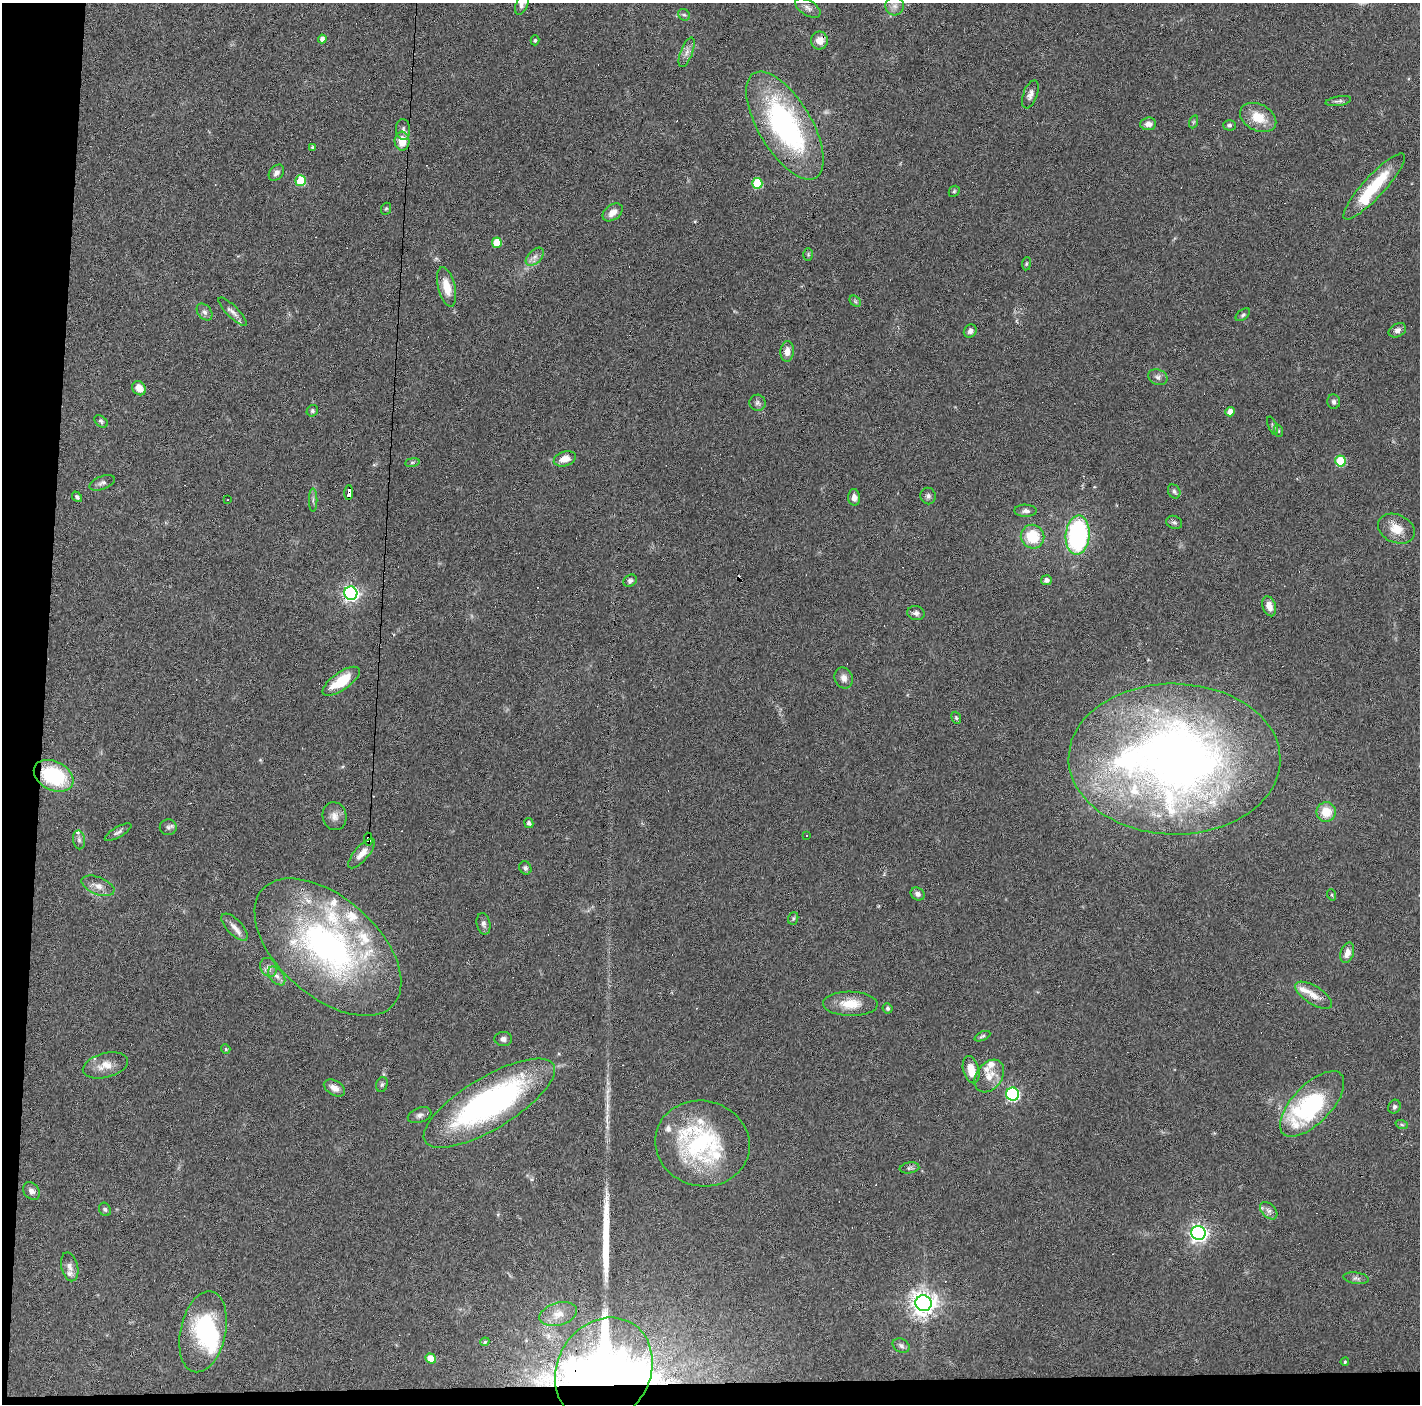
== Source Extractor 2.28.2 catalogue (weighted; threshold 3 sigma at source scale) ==
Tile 7 of 3 x 3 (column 1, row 3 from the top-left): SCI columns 1-1418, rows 37-1438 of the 4254 x 4279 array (HDU 1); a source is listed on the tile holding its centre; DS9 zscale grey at full resolution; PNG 1422 x 1406 px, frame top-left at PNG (2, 3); each listed source drawn as its Kron ellipse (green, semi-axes under 4 px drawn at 4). Shown black and unused: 5% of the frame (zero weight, under 3 of 6 exposures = <1% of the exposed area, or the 3 px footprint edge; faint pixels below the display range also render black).
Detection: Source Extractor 2.28.2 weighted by HDU 2 'WHT'; one run over the whole footprint, this tile lists its part. Background 0.0399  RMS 0.004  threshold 0.0164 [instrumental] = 3 sigma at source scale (4.09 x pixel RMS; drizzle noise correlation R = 1.36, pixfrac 0.8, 0.05/0.05 arcsec/px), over >= 5 px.
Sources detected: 159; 4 inside a brighter object's white glare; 15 cosmic-ray / hot-pixel residue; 1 long thin detection or spike segment (spike, bleed or trail) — neither listed nor drawn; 14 inside a brighter listed object's ellipse — not listed separately; the other 125 listed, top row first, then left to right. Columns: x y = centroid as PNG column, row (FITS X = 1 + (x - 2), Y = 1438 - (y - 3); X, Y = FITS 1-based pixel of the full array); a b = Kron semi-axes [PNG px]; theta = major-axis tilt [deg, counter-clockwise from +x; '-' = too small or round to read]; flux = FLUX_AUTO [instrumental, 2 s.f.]
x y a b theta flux
522 4 11 6 66 1.5
895 6 9 9 - 2.1
808 8 14 7 -30 1.9
684 15 6 5 - 0.71
322 39 4 4 - 1.5
535 40 5 4 - 0.53
819 40 9 8 - 3.7
687 52 16 6 69 2
1030 94 15 7 69 1.8
1338 101 13 4 9 1
1258 117 19 13 -27 8.1
1193 122 6 4 71 0.5
1148 124 8 6 4 2.1
785 125 61 26 -59 78
1229 125 6 5 - 0.82
403 129 10 7 -87 1.4
402 141 9 7 -88 6.3
312 147 3 3 - 0.57
276 173 9 6 51 1.5
301 181 5 5 - 16
757 183 5 5 - 19
1374 186 44 10 47 18
954 191 6 5 - 0.56
386 209 6 5 - 0.46
613 212 11 7 36 2.9
497 243 5 5 - 9.7
808 255 6 5 - 0.59
535 257 11 6 45 1.8
1026 264 7 4 83 0.53
447 287 20 8 -76 6.6
855 301 6 5 - 0.6
204 312 9 6 -51 1.5
233 312 19 5 -46 1.9
1243 315 8 5 37 0.81
1397 330 9 6 27 1.6
970 331 7 6 - 1.3
787 351 10 6 86 2.8
1158 377 10 7 -22 1.4
139 388 7 6 - 3.9
1334 402 7 6 - 1
757 403 8 8 - 1.2
312 411 6 5 - 0.66
1230 412 5 4 - 3.1
101 421 7 5 -38 0.74
1272 426 9 3 -69 0.62
1279 431 6 4 -71 0.5
565 459 11 7 18 3.9
1340 461 5 5 - 17
412 462 7 4 8 0.61
102 483 13 6 21 1.4
1174 491 7 6 - 0.88
349 493 7 4 88 52
928 496 8 7 - 1.1
77 497 6 4 -48 0.78
854 497 8 6 -84 1.9
227 500 3 2 - 0.35
313 500 11 2 90 0.76
1026 511 11 6 -1 1.4
1174 522 8 6 -23 0.85
1396 529 19 14 -25 5.6
1078 535 20 12 85 58
1032 537 12 11 - 12
1046 580 5 5 - 1.7
630 581 7 5 33 1
351 593 7 6 - 120
1269 606 10 6 -72 2.8
916 613 9 7 -9 1.4
844 678 11 9 -67 2.2
341 681 22 8 35 12
956 718 6 4 -68 0.55
1174 759 106 75 -1 350
54 776 21 14 -27 28
1326 812 10 9 - 7
335 816 14 12 -79 2.7
529 823 5 4 - 0.89
168 827 8 8 - 1.1
118 832 15 5 30 1.3
807 835 2 2 - 0.27
368 839 6 4 -86 140
79 840 9 6 -80 1.2
362 853 18 7 49 3.4
525 868 7 6 - 0.96
98 886 17 8 -21 3
918 894 7 6 - 1.3
1332 895 6 3 -72 0.43
793 918 6 5 - 0.65
484 924 11 6 -79 1.4
235 927 17 7 -47 2.7
328 947 87 49 -41 120
1347 953 10 6 73 3.1
269 967 10 8 -61 1.6
277 976 11 6 -50 1.8
1313 995 21 9 -32 4
850 1004 27 12 -1 7.5
888 1008 5 5 - 0.8
982 1036 8 4 25 0.71
503 1039 9 7 0 1.4
226 1049 5 4 - 0.52
105 1065 23 12 15 5
971 1070 14 8 -75 5.1
989 1076 18 12 54 4.8
382 1084 7 5 73 0.78
334 1088 11 7 -30 2.5
1013 1094 6 6 - 63
489 1103 75 26 31 100
1312 1104 41 19 46 44
1394 1107 7 6 - 0.95
420 1115 12 7 19 1.5
1402 1125 6 4 -19 0.58
702 1143 47 42 -14 52
909 1168 10 5 9 0.9
31 1191 10 7 -52 1.6
105 1209 7 5 -55 0.71
1269 1211 10 6 -44 1.4
1198 1233 7 7 - 150
70 1267 15 8 -77 2.1
1356 1278 13 5 -8 1.2
924 1303 8 8 - 370
558 1314 19 11 15 4.6
203 1332 41 22 77 33
485 1342 5 4 - 0.56
901 1346 9 6 -26 1.2
431 1358 5 5 - 5.6
1345 1362 4 3 - 0.48
604 1370 55 46 59 360
Overlapping masked pixels (flux is a lower limit): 5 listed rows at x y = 785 125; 349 493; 54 776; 368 839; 604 1370
Isophote crosses this tile's border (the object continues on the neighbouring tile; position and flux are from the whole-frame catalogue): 1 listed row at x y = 522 4